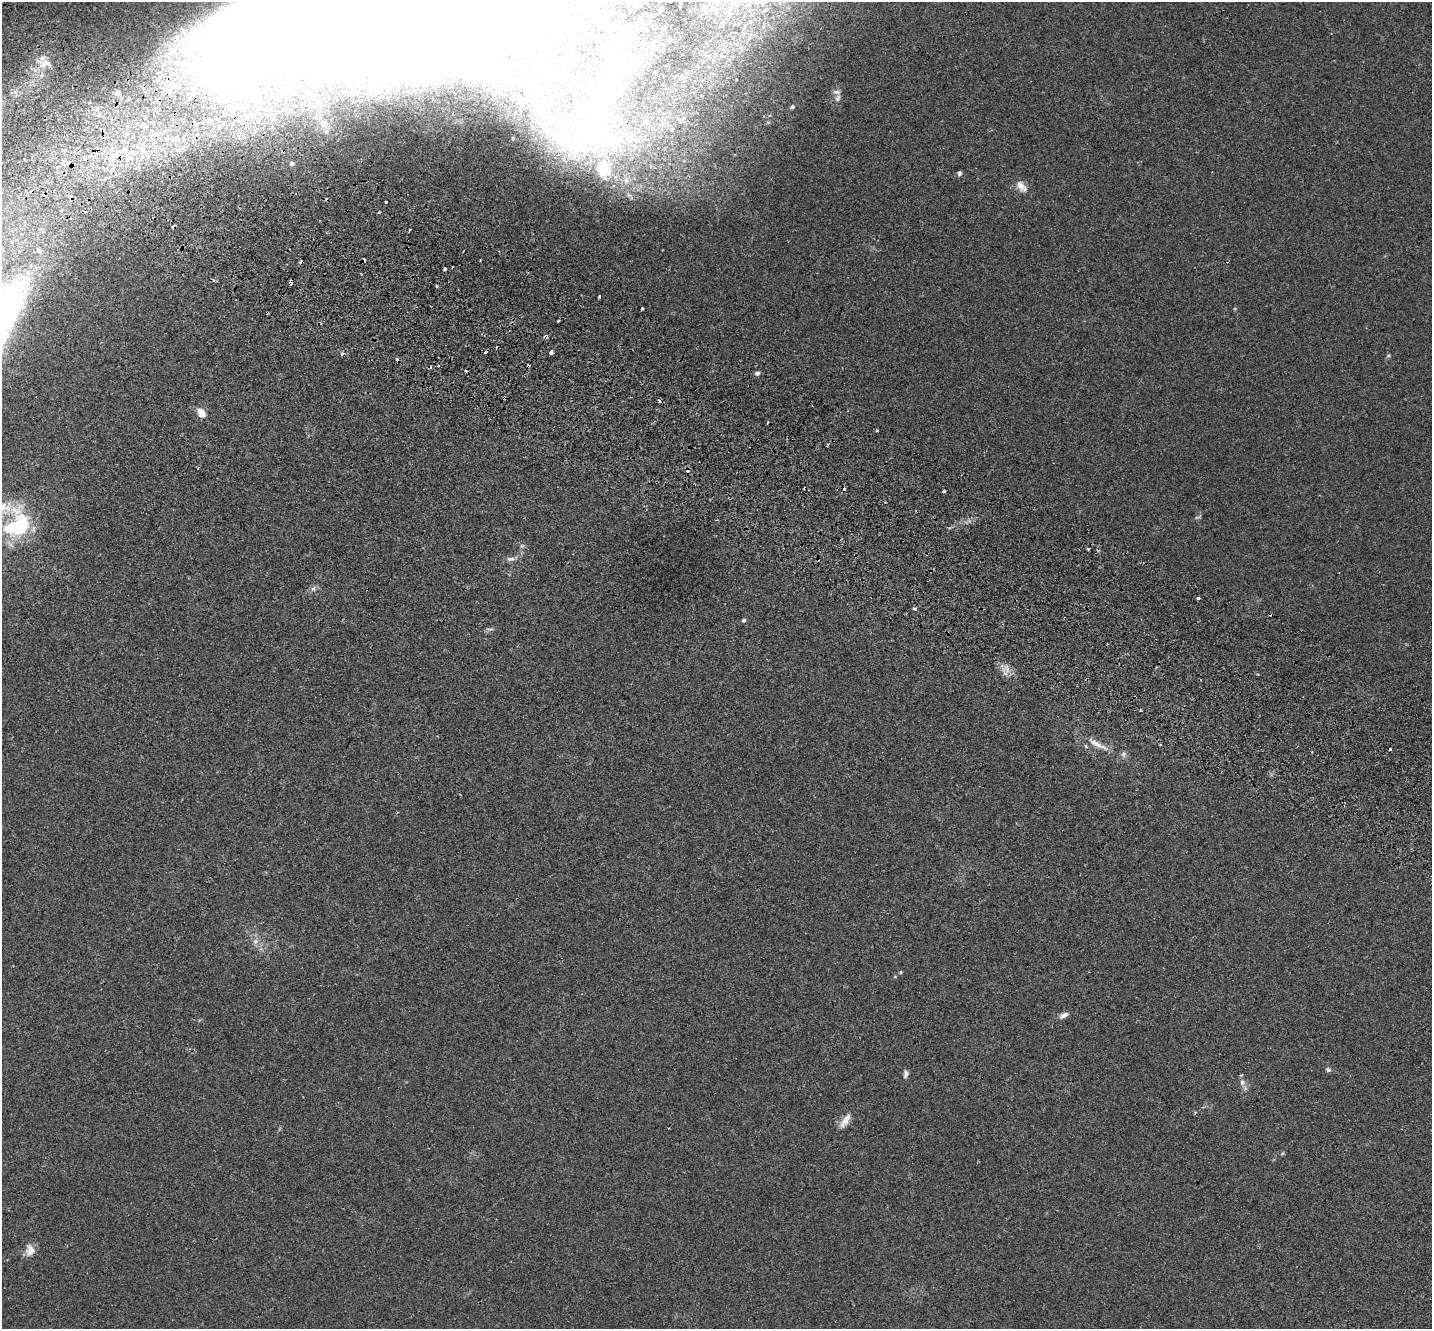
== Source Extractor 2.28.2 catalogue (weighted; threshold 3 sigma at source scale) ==
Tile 11 of 4 x 4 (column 3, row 3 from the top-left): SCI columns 2897-4326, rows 1663-2989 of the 5789 x 5842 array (HDU 1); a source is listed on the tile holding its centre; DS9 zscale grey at full resolution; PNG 1434 x 1331 px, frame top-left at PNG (2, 2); no overlay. Shown black and unused: <1% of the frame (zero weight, under 2 of 3 exposures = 3% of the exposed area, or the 3 px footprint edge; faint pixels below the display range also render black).
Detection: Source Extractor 2.28.2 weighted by HDU 2 'WHT'; one run over the whole footprint, this tile lists its part. Background 0.0141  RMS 0.0061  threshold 0.0276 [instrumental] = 3 sigma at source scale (4.5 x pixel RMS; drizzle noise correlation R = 1.50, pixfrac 1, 0.05/0.05 arcsec/px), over >= 5 px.
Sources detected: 117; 20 inside a brighter object's white glare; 21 cosmic-ray / hot-pixel residue — not listed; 12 inside a brighter listed object's ellipse — not listed separately; the other 64 listed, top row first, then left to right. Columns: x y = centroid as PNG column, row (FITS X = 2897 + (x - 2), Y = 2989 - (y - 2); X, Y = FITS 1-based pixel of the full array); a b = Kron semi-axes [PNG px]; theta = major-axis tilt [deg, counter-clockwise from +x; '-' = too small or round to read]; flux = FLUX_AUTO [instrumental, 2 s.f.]
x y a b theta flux
661 10 4 4 - 0.97
304 16 369 106 13 2000
722 24 5 4 - 1.6
608 27 11 6 -82 3.2
630 34 10 8 70 4.1
669 40 3 3 - 0.9
608 50 19 18 - 12
518 98 7 4 -19 1.2
838 98 10 6 70 2.2
792 107 4 4 - 1.3
682 120 10 7 57 3.4
647 121 8 7 - 2.4
325 123 9 8 - 3.4
672 129 7 4 46 1.2
549 132 19 10 -62 9.5
596 132 46 35 -1 79
142 149 9 7 -57 4.1
93 154 12 6 34 3.9
114 155 16 9 53 8.9
128 158 8 8 - 3.8
292 163 5 4 - 1
604 169 27 25 80 29
959 173 4 4 - 2.8
626 181 9 8 - 3.5
1021 186 17 10 -50 5.2
302 262 4 3 - 5.2
445 269 3 3 - 3
291 282 6 3 84 9.3
599 296 3 3 - 2.1
642 309 3 3 - 1.9
3 310 90 60 64 170
558 320 3 2 - 1
546 337 4 3 - 11
551 352 4 3 - 2.1
1388 355 5 3 - 0.68
438 366 3 2 - 0.93
757 373 5 5 - 1.7
201 413 11 7 -56 6.1
943 491 3 3 - 1.6
1197 517 9 3 22 0.97
18 525 37 29 60 47
522 546 6 6 - 1.2
1089 549 3 3 - 2.2
510 559 12 6 4 2.4
313 588 7 7 - 1.8
1197 598 3 3 - 2.5
914 609 4 3 - 3.4
744 620 5 4 - 0.98
490 629 11 3 4 1.2
1107 644 2 2 - 0.44
1007 669 13 6 -74 3.5
1141 710 3 2 - 0.47
1097 744 35 7 -28 8
1086 746 5 5 - 1.2
255 941 8 8 - 2.9
901 972 5 4 - 0.6
895 977 5 3 - 0.53
1064 1015 11 6 30 2.8
1328 1070 7 6 - 1.4
905 1074 11 6 86 1.9
1242 1082 9 8 - 2.7
845 1121 22 8 57 5.5
1283 1153 6 3 70 0.68
30 1250 16 11 85 5.4
Overlapping masked pixels (flux is a lower limit): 5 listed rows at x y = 304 16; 93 154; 302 262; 291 282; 546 337
Isophote crosses this tile's border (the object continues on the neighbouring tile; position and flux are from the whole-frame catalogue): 2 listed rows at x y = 304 16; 3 310